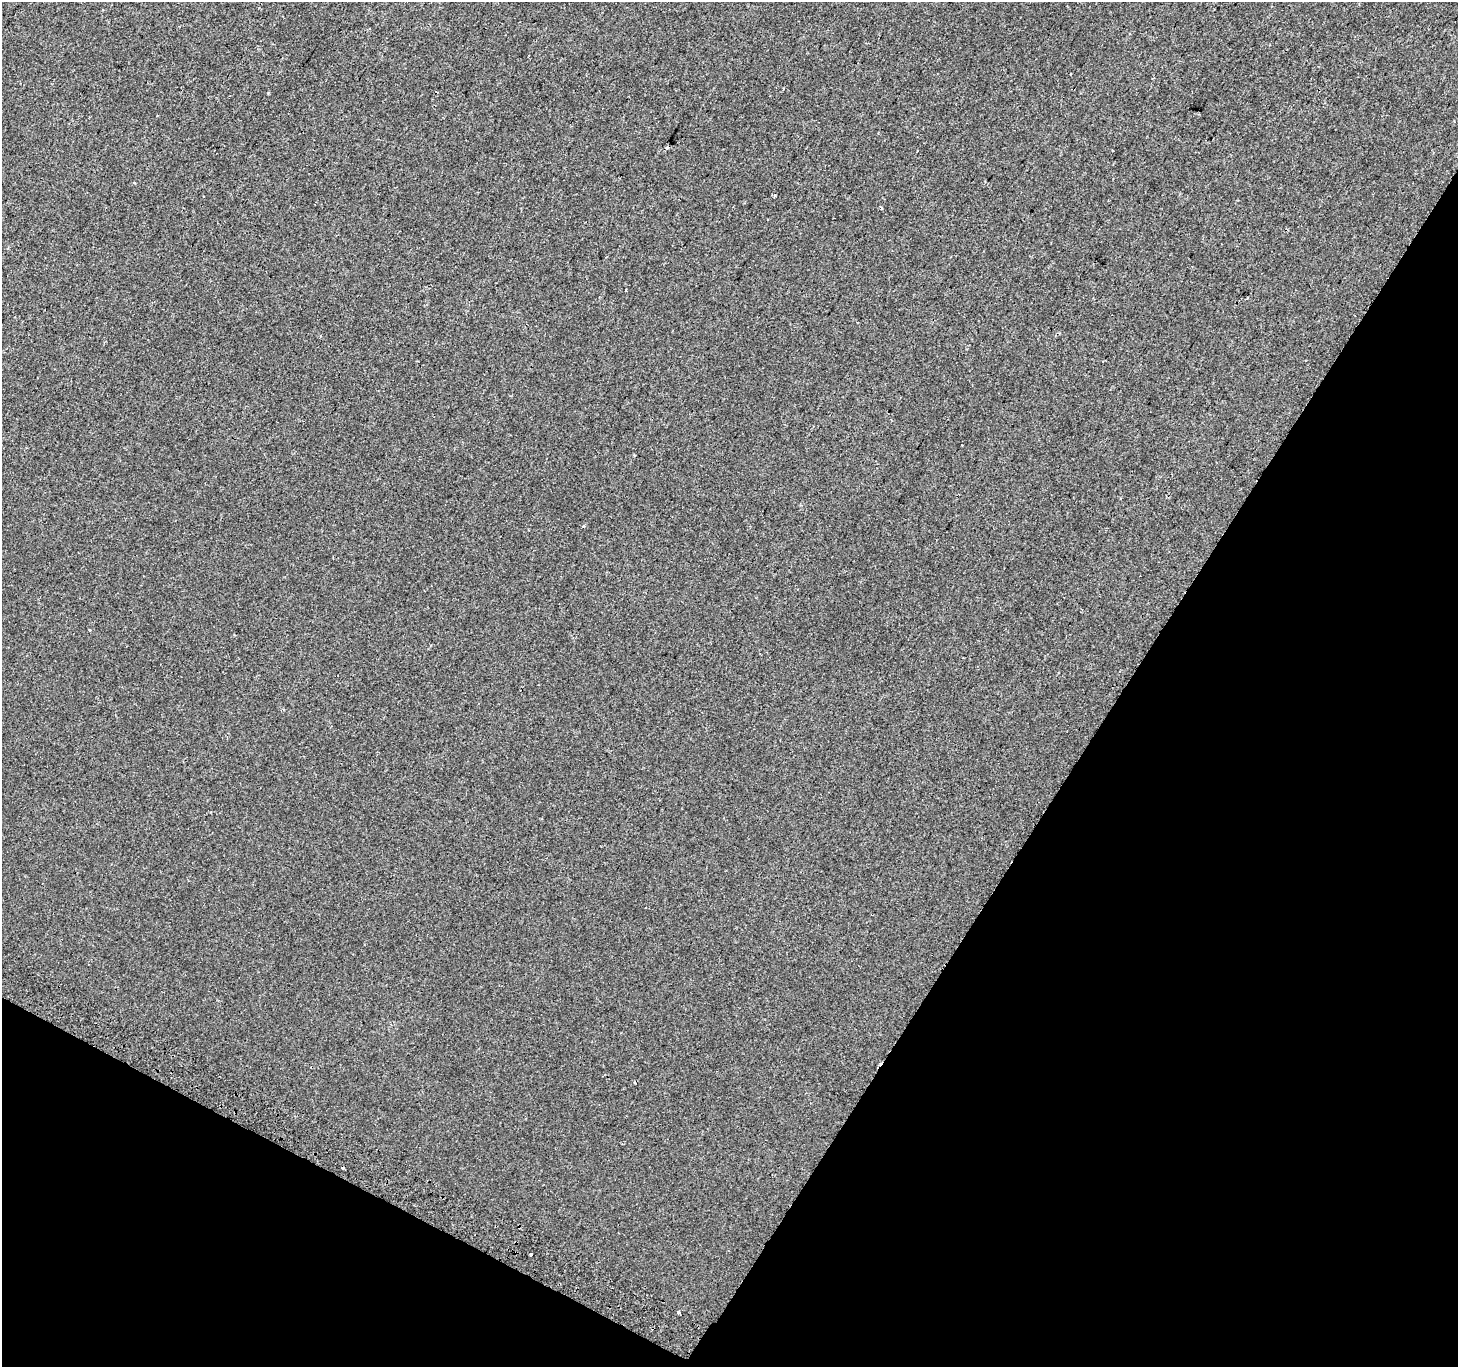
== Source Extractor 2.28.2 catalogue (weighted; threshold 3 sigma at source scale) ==
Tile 15 of 4 x 4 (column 3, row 4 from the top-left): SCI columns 2946-4401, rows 300-1664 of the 5884 x 5991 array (HDU 1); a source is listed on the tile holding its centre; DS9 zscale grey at full resolution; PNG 1460 x 1369 px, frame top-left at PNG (2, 2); no overlay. Shown black and unused: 30% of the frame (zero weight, under 2 of 3 exposures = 2% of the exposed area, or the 3 px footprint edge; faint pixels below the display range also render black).
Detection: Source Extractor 2.28.2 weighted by HDU 2 'WHT'; one run over the whole footprint, this tile lists its part. Background -1.88e-04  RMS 0.0035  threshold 0.0156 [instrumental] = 3 sigma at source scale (4.5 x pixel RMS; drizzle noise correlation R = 1.50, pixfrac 1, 0.0396/0.0396 arcsec/px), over >= 5 px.
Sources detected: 10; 4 cosmic-ray / hot-pixel residue — not listed; the other 6 listed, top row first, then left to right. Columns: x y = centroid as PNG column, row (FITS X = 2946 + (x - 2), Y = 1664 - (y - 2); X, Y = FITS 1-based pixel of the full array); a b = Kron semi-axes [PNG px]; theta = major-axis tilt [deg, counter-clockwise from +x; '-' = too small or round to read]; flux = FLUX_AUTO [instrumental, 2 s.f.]
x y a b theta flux
1113 150 3 3 - 0.98
881 207 3 3 - 0.43
583 526 3 3 - 0.74
89 630 3 3 - 0.91
531 1254 3 3 - 2.4
678 1312 3 3 - 1.7